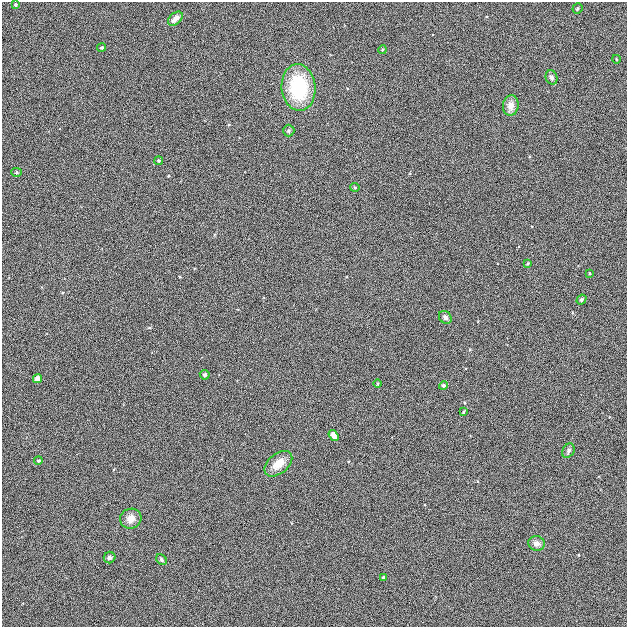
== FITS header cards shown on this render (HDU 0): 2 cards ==
NAXIS1  =                  625
NAXIS2  =                  625

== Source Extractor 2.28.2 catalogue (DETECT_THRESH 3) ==
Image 625 x 625 px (HDU 0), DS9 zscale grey, 1 PNG px = 1 image px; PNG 629 x 629 px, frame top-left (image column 1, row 625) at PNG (2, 2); each listed source drawn as its Kron ellipse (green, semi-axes under 4 px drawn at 4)
Background 3.38e-04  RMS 0.042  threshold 0.125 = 3 sigma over >= 5 px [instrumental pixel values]
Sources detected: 31; all 31 listed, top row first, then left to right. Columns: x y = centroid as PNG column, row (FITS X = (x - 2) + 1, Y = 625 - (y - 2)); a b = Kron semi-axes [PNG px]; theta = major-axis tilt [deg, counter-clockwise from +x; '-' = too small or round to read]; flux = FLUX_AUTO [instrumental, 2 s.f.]
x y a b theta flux
16 5 4 4 - 4.7
577 8 5 5 - 4
175 19 8 5 42 19
102 48 4 4 - 4.4
382 50 4 3 - 2.8
616 59 4 3 - 2.7
551 77 7 5 -69 9.4
298 87 23 17 -84 200
511 106 10 8 83 23
289 131 6 5 - 5.7
159 161 4 4 - 3.8
17 172 5 4 - 3.7
355 187 4 3 - 3.1
527 263 4 3 - 3.4
589 273 4 2 - 2.2
582 300 5 4 - 6.2
445 317 7 5 -47 8.7
205 375 5 4 - 5.4
37 378 5 4 - 19
377 384 4 2 - 2.4
443 385 4 4 - 6.3
463 412 4 3 - 3.1
334 436 6 4 -54 18
568 451 7 5 59 7.5
38 461 4 4 - 4.1
278 464 16 10 39 38
131 519 11 10 - 24
536 543 8 7 - 15
110 558 6 5 - 7.3
161 560 6 5 - 5.1
383 578 4 3 - 5.4